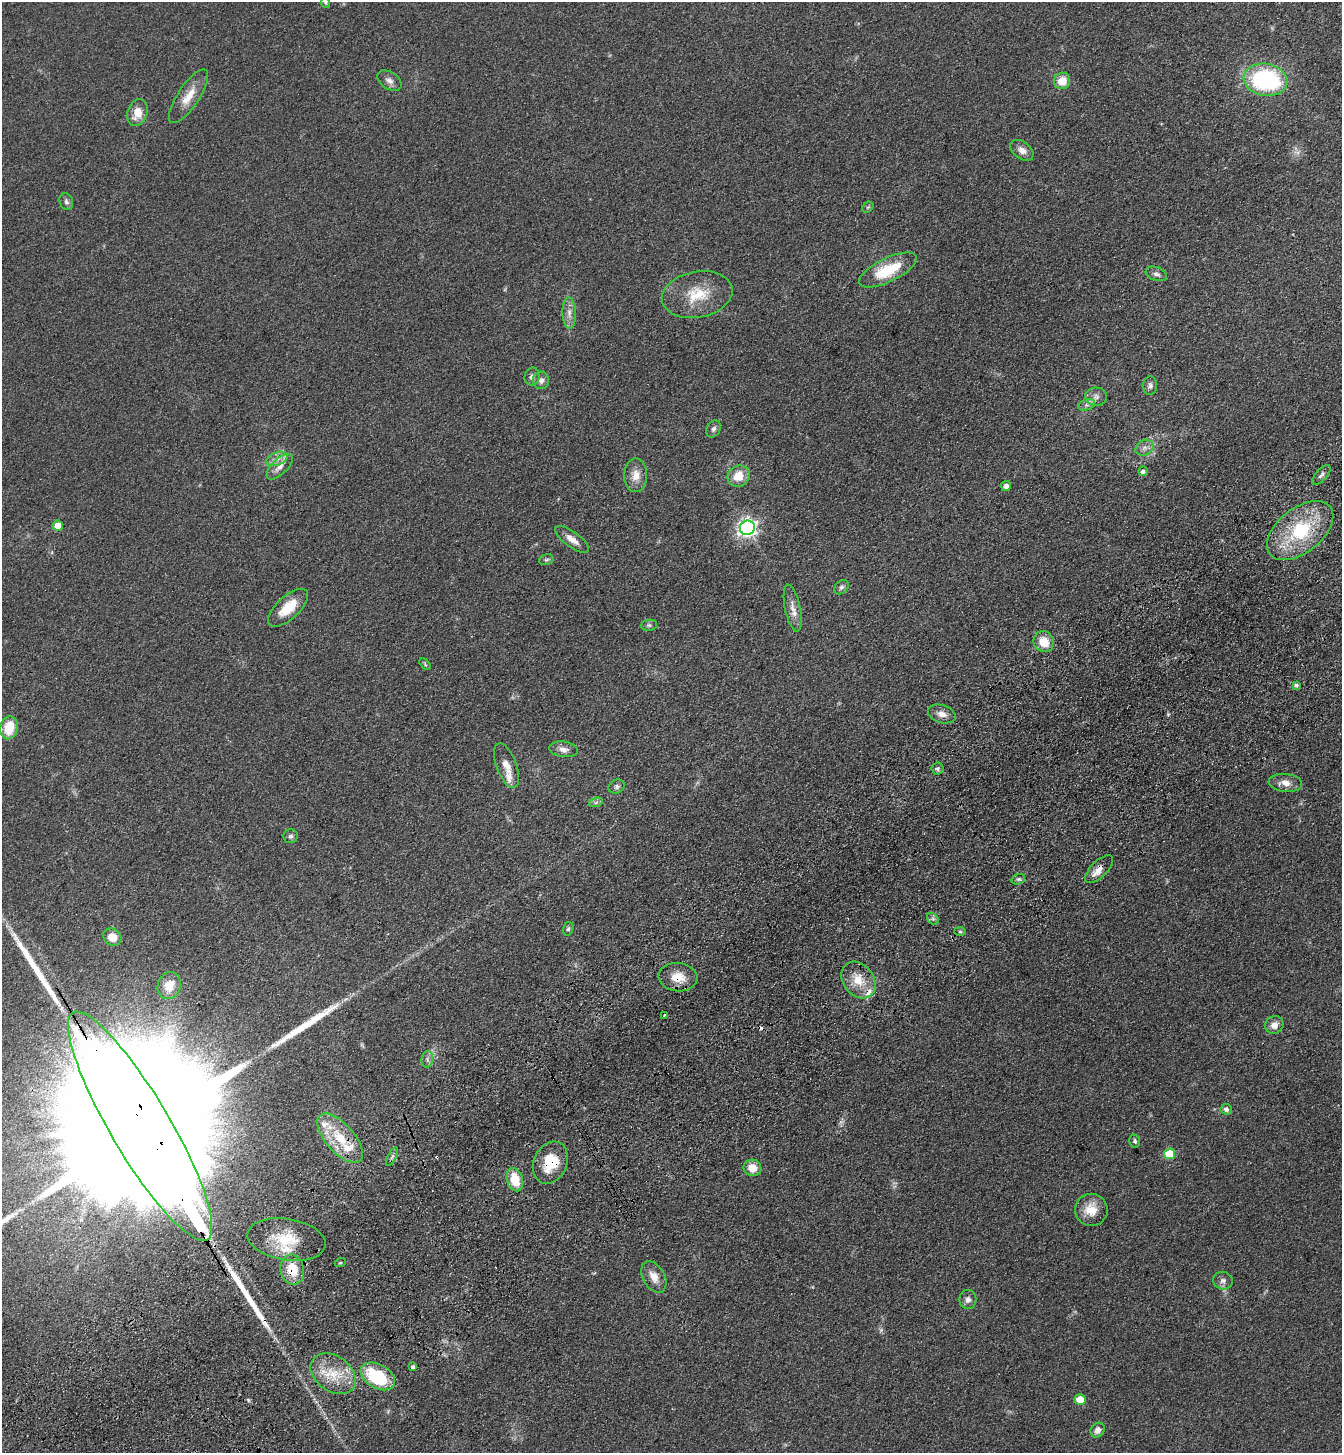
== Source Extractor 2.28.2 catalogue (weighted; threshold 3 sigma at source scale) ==
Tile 7 of 4 x 4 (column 3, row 2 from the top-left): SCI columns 2913-4252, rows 3008-4458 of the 5960 x 6015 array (HDU 1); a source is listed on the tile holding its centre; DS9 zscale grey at full resolution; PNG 1344 x 1455 px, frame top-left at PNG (2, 2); each listed source drawn as its Kron ellipse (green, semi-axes under 4 px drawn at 4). Shown black and unused: <1% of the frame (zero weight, under 3 of 4 exposures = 6% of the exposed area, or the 3 px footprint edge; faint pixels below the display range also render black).
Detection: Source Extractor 2.28.2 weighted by HDU 2 'WHT'; one run over the whole footprint, this tile lists its part. Background 0.0996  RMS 0.0094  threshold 0.0421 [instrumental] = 3 sigma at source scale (4.5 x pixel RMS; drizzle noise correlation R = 1.50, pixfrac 1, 0.05/0.05 arcsec/px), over >= 5 px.
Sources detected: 94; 2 too faint to see at this stretch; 1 inside a brighter object's white glare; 2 cosmic-ray / hot-pixel residue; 3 long thin detections or spike segments (spike, bleed or trail) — neither listed nor drawn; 5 inside a brighter listed object's ellipse — not listed separately; the other 81 listed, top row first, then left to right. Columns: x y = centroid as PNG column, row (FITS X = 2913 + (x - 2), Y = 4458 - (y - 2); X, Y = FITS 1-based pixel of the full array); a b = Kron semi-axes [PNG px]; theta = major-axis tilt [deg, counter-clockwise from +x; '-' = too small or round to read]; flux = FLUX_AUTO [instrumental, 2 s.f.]
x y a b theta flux
326 3 5 3 - 0.93
1266 80 22 16 -9 120
389 81 13 8 -33 5
1062 81 8 8 - 14
189 96 31 10 57 16
138 113 14 10 72 13
1022 150 13 8 -37 6.6
66 202 9 6 -68 2.5
868 207 6 5 - 1.4
888 270 31 12 26 39
1156 274 11 6 -21 3.5
697 295 36 23 11 34
569 313 16 6 -87 6.5
532 377 9 7 78 3.8
541 380 8 8 - 4.4
1150 386 9 7 87 2.9
1096 397 11 9 -1 5.1
1087 405 9 5 18 3
714 429 9 6 63 3
1144 448 9 7 32 4.2
277 459 11 6 20 5.7
280 467 16 7 44 7.8
1143 471 5 4 - 2.9
636 475 17 11 90 10
1321 475 12 5 48 3.1
739 476 11 10 - 17
1006 486 5 5 - 5.3
58 526 5 5 - 14
747 528 7 7 - 390
1300 531 38 22 38 69
572 540 20 7 -36 8.1
546 560 7 5 17 1.7
841 587 8 6 43 2.8
288 608 25 11 42 22
793 608 24 7 -78 8.7
649 625 8 5 8 2.1
1044 642 11 10 - 16
425 664 7 4 -48 1.4
1296 685 4 4 - 2.1
942 714 14 9 -17 6.4
9 728 11 8 78 23
563 749 14 8 -8 5.5
506 766 23 10 -69 10
937 769 6 6 - 2.1
1285 783 17 9 -5 8.7
617 787 8 6 27 2.6
596 802 7 4 19 2
291 836 7 7 - 2.6
1099 869 18 8 45 8.4
1018 879 7 5 18 2
933 919 6 5 - 2.2
568 929 7 5 72 1.9
960 932 6 4 -2 1.4
112 937 9 8 - 11
678 977 19 14 -6 16
858 980 20 15 -53 19
169 985 14 11 70 11
664 1015 3 2 - 1.4
1274 1025 9 8 - 7
427 1059 8 5 84 2.8
1226 1109 6 5 - 3
140 1126 132 29 -59 200000
340 1138 30 14 -49 32
1135 1141 7 5 -77 1.9
1170 1154 6 5 - 43
392 1157 10 4 62 2.4
550 1163 22 16 66 27
752 1168 9 8 - 11
515 1180 12 8 -73 23
1091 1210 16 16 - 17
287 1240 39 20 -9 38
340 1263 5 3 - 1.1
292 1270 15 12 -79 22
654 1277 17 10 -60 9.9
1223 1281 10 9 - 4.1
968 1299 9 8 - 4.6
413 1367 4 4 - 1.9
333 1374 25 17 -36 27
378 1376 19 12 -29 55
1080 1399 5 5 - 17
1098 1430 8 6 53 5.2
Overlapping masked pixels (flux is a lower limit): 6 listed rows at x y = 1300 531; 1099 869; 678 977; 140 1126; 550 1163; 292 1270